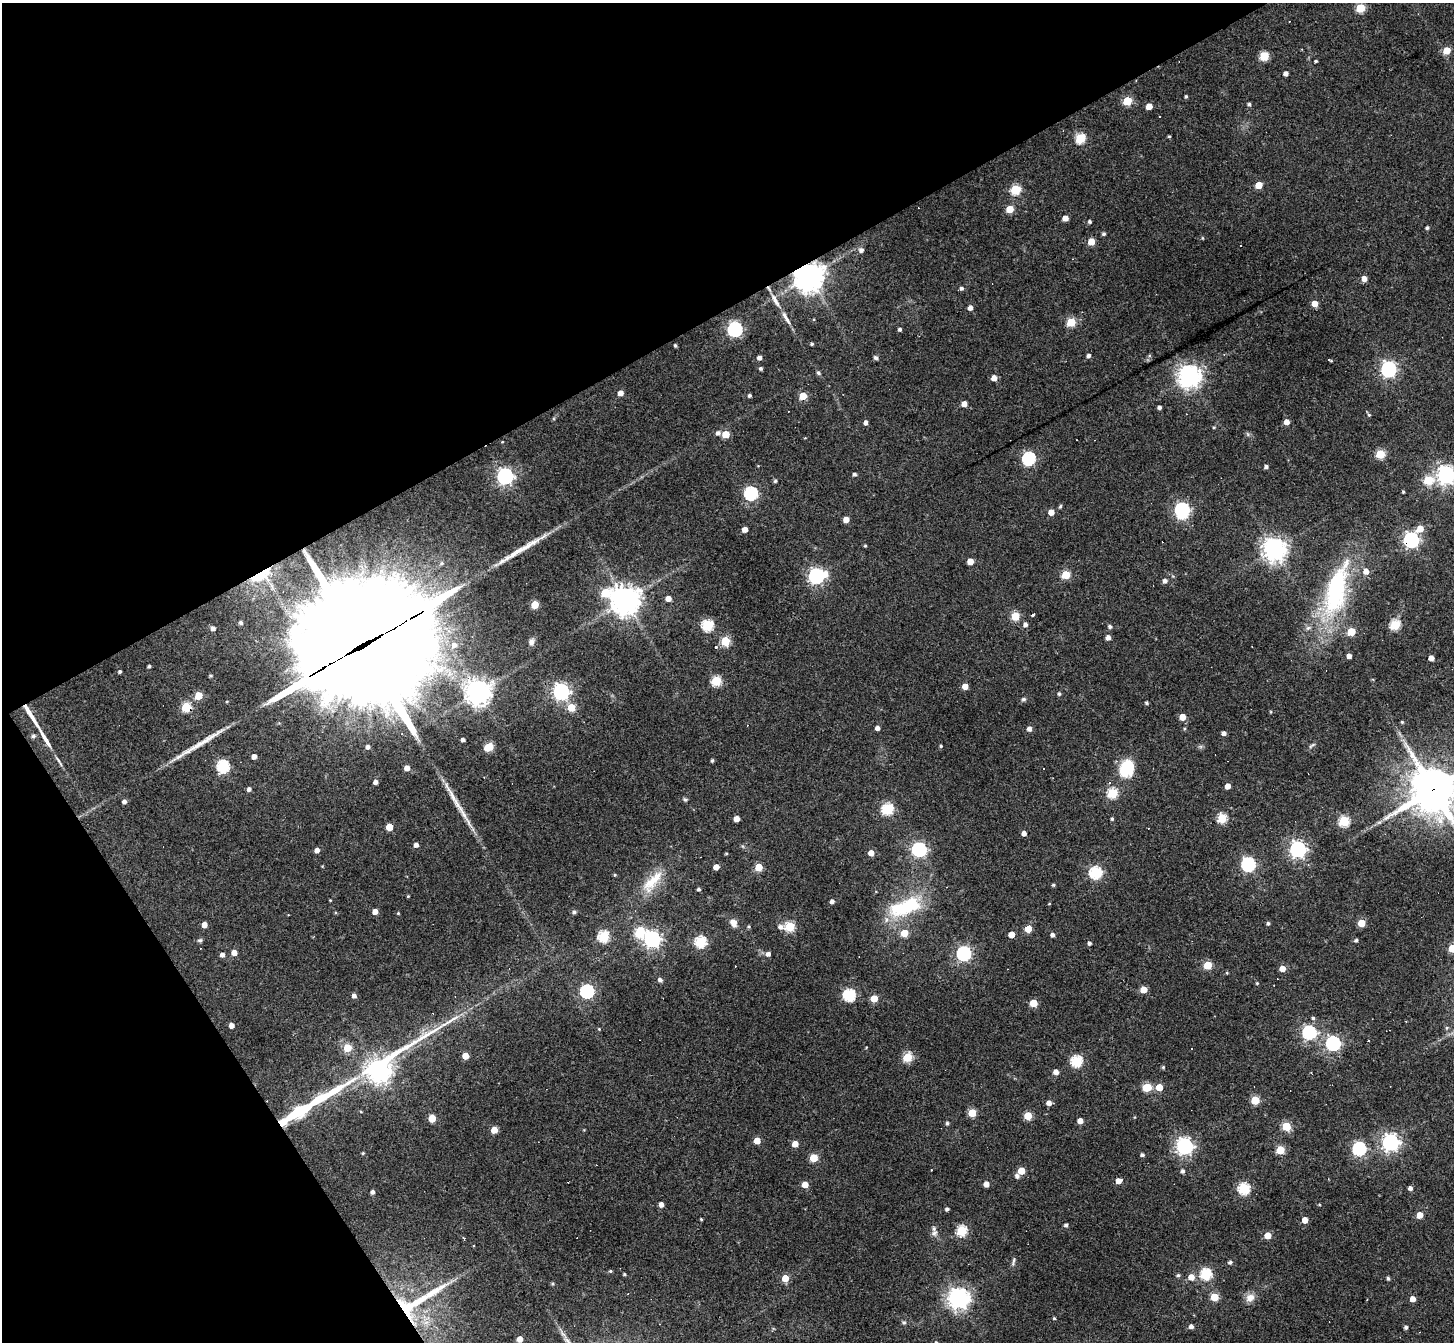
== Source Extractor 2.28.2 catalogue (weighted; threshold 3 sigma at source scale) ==
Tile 5 of 4 x 4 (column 1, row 2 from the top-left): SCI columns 1-1452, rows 2970-4309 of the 5810 x 5801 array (HDU 1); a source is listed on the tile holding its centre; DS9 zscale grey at full resolution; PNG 1456 x 1344 px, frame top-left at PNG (2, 3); no overlay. Shown black and unused: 30% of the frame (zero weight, under 3 of 4 exposures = <1% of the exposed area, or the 3 px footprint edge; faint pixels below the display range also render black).
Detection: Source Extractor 2.28.2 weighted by HDU 2 'WHT'; one run over the whole footprint, this tile lists its part. Background 0.077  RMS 0.0055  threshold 0.025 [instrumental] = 3 sigma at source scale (4.5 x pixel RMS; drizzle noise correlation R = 1.50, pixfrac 1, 0.05/0.05 arcsec/px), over >= 5 px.
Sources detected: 295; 1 inside a brighter object's white glare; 9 cosmic-ray / hot-pixel residue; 5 long thin detections or spike segments (spike, bleed or trail) — not listed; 4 inside a brighter listed object's ellipse — not listed separately; the other 276 listed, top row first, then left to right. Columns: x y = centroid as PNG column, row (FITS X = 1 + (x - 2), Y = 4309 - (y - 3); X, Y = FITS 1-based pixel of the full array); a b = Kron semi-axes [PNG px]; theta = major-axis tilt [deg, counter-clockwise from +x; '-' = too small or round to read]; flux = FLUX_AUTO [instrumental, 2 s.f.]
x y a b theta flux
1360 8 5 5 - 22
1447 51 5 5 - 11
1264 56 5 5 - 27
1316 61 3 3 - 0.67
1286 74 4 4 - 2.8
1186 96 4 3 - 0.73
1127 101 5 5 - 22
1249 104 5 4 - 1.1
1149 106 5 4 - 6.8
1169 136 4 3 - 0.66
1081 138 5 5 - 34
1259 185 5 5 - 10
1016 190 5 5 - 36
1010 209 5 5 - 12
1065 218 5 4 - 4.4
1089 222 4 4 - 1.1
1427 228 4 4 - 0.92
1104 234 4 4 - 1
1202 238 4 4 - 0.51
1091 242 5 5 - 10
861 250 5 5 - 2
809 276 9 9 - 760
1364 278 5 5 - 4.3
961 288 4 4 - 1.2
775 300 23 6 -61 4.8
1315 304 5 4 - 6.7
970 308 5 4 - 2.9
1071 322 5 5 - 25
735 329 6 6 - 120
900 329 4 4 - 1.2
812 344 4 3 - 0.77
675 345 4 3 - 0.87
1089 356 5 4 - 1.6
875 357 6 5 - 1.2
759 358 4 4 - 2.1
1330 360 5 2 - 0.86
760 368 4 4 - 1
1388 369 6 6 - 160
818 373 5 5 - 1.1
1190 376 8 7 - 460
994 378 5 5 - 4.1
620 393 5 4 - 4.2
749 395 4 4 - 1
803 396 5 5 - 14
964 404 5 4 - 4.3
1159 407 4 4 - 1.6
1369 415 5 4 - 0.72
866 422 4 4 - 2.1
1286 422 5 5 - 4
1214 427 4 3 - 0.6
718 433 5 5 - 1.9
726 434 5 5 - 13
502 442 3 2 - 0.37
1380 454 5 5 - 27
1029 458 6 6 - 89
1266 467 4 4 - 1.5
854 474 4 4 - 1.2
1446 475 7 7 - 270
505 476 6 6 - 190
1428 480 6 5 - 22
775 481 5 4 - 1
1403 492 3 3 - 0.68
751 493 6 6 - 90
1060 506 5 4 - 0.82
1182 509 7 6 - 110
1051 512 5 4 - 5.4
846 519 5 4 - 5.2
745 529 4 4 - 3.9
1420 529 6 5 - 8.1
1411 540 6 6 - 150
865 546 4 3 - 0.6
1274 549 8 8 - 420
970 561 5 4 - 6.5
1366 571 6 6 - 3.5
264 573 29 19 51 24
1066 575 5 5 - 24
816 576 7 6 - 150
1165 581 5 5 - 2
1336 591 74 26 75 72
605 593 8 6 4 19
668 598 5 4 - 3.8
625 600 9 9 - 800
535 605 5 5 - 16
1033 614 4 3 - 3.2
1015 616 5 5 - 20
241 622 5 4 - 1.1
1025 624 5 4 - 2.1
707 625 6 5 - 51
1395 625 5 5 - 35
1110 626 5 4 - 1.4
213 628 5 4 - 2
1351 632 5 5 - 17
1108 637 4 4 - 2.8
725 641 5 5 - 30
531 642 9 7 74 1.9
454 645 9 8 - 4.3
362 646 55 48 11 14000
716 647 4 3 - 1.5
1349 656 4 4 - 2.7
1431 658 4 4 - 4.2
149 666 3 3 - 0.99
120 672 4 3 - 1
716 681 5 5 - 35
965 686 4 4 - 6.6
478 692 8 8 - 590
561 692 6 6 - 190
1059 694 4 4 - 0.91
199 696 5 5 - 16
1023 699 6 5 - 0.97
1146 703 4 4 - 0.9
186 707 5 5 - 27
571 708 5 5 - 14
31 715 31 4 -58 7.9
1182 717 5 5 - 6.9
1402 722 4 4 - 0.62
877 728 4 4 - 2.4
1029 729 5 5 - 2.5
1224 733 4 4 - 2.2
33 736 5 5 - 1.2
463 740 4 4 - 1.8
941 746 4 3 - 0.75
1311 746 10 4 40 1.1
368 747 4 4 - 1.7
489 747 6 5 - 22
254 756 4 4 - 3.2
58 761 20 3 -57 2.1
712 761 3 3 - 0.92
223 766 6 6 - 76
407 768 4 4 - 4.3
1127 768 22 17 67 19
375 782 4 4 - 2.4
1109 782 5 4 - 0.84
1228 786 4 4 - 4.7
249 789 4 4 - 1.7
1433 789 17 16 - 1800
1112 793 5 5 - 39
685 799 6 5 - 0.89
124 801 5 4 - 1.9
887 809 6 5 - 55
1222 818 5 5 - 33
736 819 4 4 - 4.3
1112 819 4 3 - 0.93
1344 821 5 5 - 44
1379 822 7 4 2 1
389 827 5 5 - 10
1024 833 4 4 - 2.8
416 845 4 4 - 2.5
919 849 6 6 - 120
1298 849 6 6 - 190
317 850 4 4 - 3.2
871 853 5 5 - 4.7
726 854 4 3 - 0.58
1248 864 6 6 - 100
716 867 4 4 - 5
759 867 5 5 - 14
1095 872 6 6 - 69
615 875 4 4 - 0.56
652 882 40 14 49 16
1053 885 4 3 - 0.78
699 889 4 4 - 0.96
408 896 3 3 - 0.51
330 900 4 3 - 0.42
832 901 4 4 - 2
1049 904 4 2 - 0.38
905 907 40 17 19 39
375 912 4 4 - 4.3
574 912 5 4 - 1.3
398 913 3 3 - 0.51
733 923 11 7 -65 3.7
1268 923 4 4 - 1.1
1361 923 5 5 - 13
204 925 4 4 - 4.4
749 926 4 4 - 0.68
790 926 5 5 - 34
780 927 7 5 -4 2.1
1028 929 5 5 - 11
639 932 7 6 - 29
904 933 5 5 - 13
1011 934 5 4 - 5.5
1052 935 4 4 - 2.1
604 936 6 5 - 44
652 939 6 6 - 200
200 940 7 5 13 1
1356 940 4 4 - 1.2
700 942 5 5 - 57
1089 943 4 4 - 1.5
1452 948 5 5 - 17
234 952 4 4 - 4.7
964 953 6 6 - 110
768 954 5 5 - 2.2
222 955 4 4 - 2.2
1208 965 5 5 - 19
1282 968 5 4 - 6.4
1227 973 4 3 - 0.5
660 980 4 4 - 1.8
1257 983 4 4 - 0.53
1144 990 5 5 - 11
587 991 6 6 - 100
849 995 6 6 - 67
354 996 5 4 - 2.1
874 998 5 5 - 12
1033 1003 5 5 - 16
1313 1018 5 4 - 0.92
231 1026 5 4 - 3.2
1447 1028 6 4 61 0.79
599 1029 4 3 - 0.45
1309 1032 6 6 - 110
1368 1040 2 2 - 0.6
1333 1043 6 6 - 130
347 1048 5 5 - 17
465 1056 5 4 - 8.9
907 1057 5 5 - 30
1076 1061 6 5 - 57
1163 1067 4 4 - 0.71
381 1071 27 8 38 430
1056 1072 5 4 - 3.5
1147 1087 6 5 - 23
1159 1087 5 5 - 10
1255 1100 5 5 - 21
1049 1103 5 5 - 3
298 1112 23 7 29 47
361 1112 4 3 - 0.46
972 1113 5 5 - 17
1028 1116 5 5 - 17
432 1118 5 5 - 13
1080 1121 4 4 - 4.7
947 1123 5 4 - 1.1
1286 1126 5 5 - 27
494 1130 5 5 - 9.3
757 1141 5 4 - 8.8
1391 1142 6 6 - 220
795 1144 5 4 - 6
1185 1146 6 6 - 210
1359 1149 6 6 - 86
1280 1150 5 5 - 23
363 1153 4 3 - 0.57
1142 1155 4 4 - 1.2
813 1158 5 5 - 18
1021 1171 5 5 - 13
1183 1171 5 4 - 1.4
1017 1176 5 5 - 1.8
1120 1180 6 4 31 8.9
805 1184 5 4 - 7
986 1184 4 4 - 4.4
1410 1188 4 4 - 2
1244 1189 6 5 - 56
372 1192 4 4 - 1.8
661 1204 4 4 - 2.9
947 1209 4 4 - 1.4
1419 1215 5 4 - 8.1
701 1219 3 3 - 0.57
1305 1220 4 4 - 6.5
1066 1225 4 4 - 1.3
961 1231 5 5 - 43
934 1233 9 8 - 2.4
1268 1235 5 5 - 10
1013 1262 12 4 78 1.3
1230 1262 5 5 - 1.2
610 1271 5 4 - 0.76
624 1274 4 3 - 0.69
1205 1274 6 5 - 55
1178 1275 5 4 - 1
1191 1277 5 5 - 5.6
785 1278 5 5 - 10
1388 1278 4 4 - 1.1
552 1284 4 4 - 0.73
1214 1297 5 5 - 19
959 1298 8 7 - 360
1250 1298 12 10 35 4.3
1413 1299 4 4 - 5.6
416 1302 87 23 31 53
1054 1318 4 3 - 0.61
904 1322 6 5 - 1
1191 1326 4 4 - 2.4
1406 1327 4 4 - 1.3
520 1339 4 4 - 5.3
Overlapping masked pixels (flux is a lower limit): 8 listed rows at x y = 809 276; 1411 540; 264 573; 362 646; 186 707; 31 715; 1433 789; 416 1302
Isophote crosses this tile's border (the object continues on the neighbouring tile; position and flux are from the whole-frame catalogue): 3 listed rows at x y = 1446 475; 1433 789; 1452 948